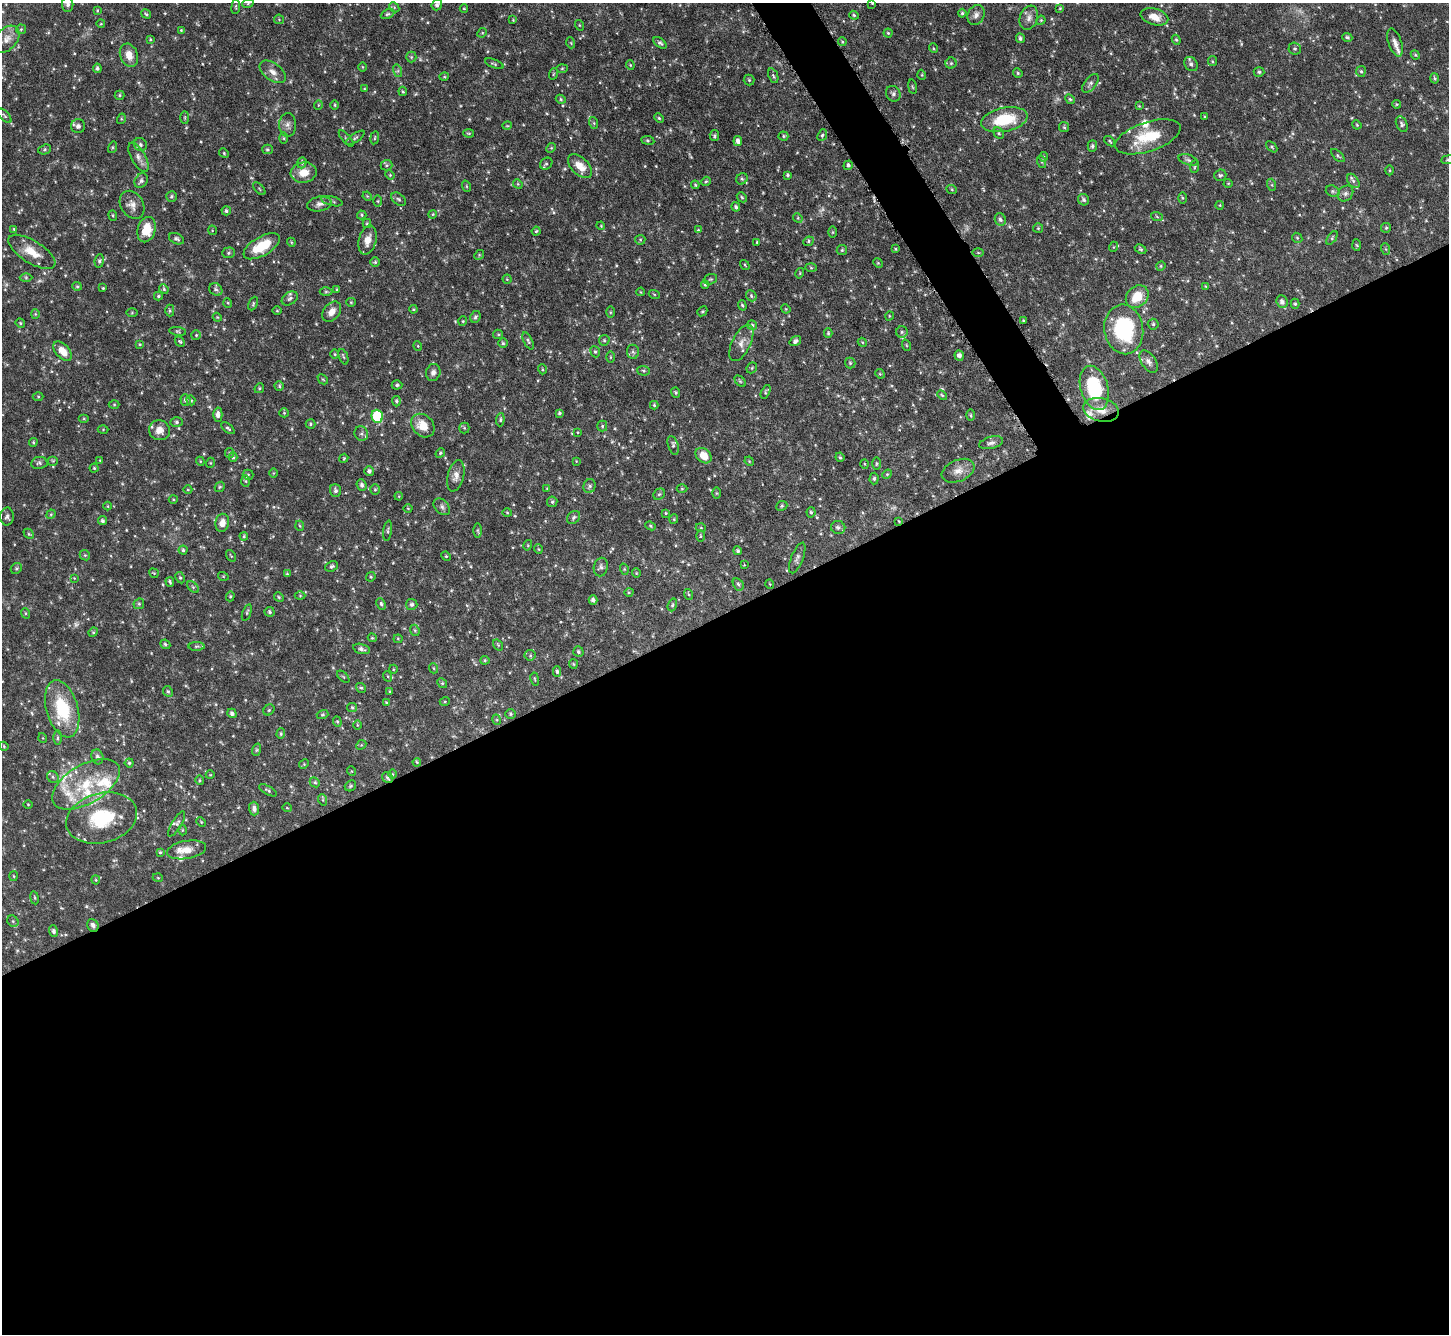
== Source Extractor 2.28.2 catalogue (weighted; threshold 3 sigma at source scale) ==
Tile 15 of 4 x 4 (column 3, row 4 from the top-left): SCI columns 2898-4344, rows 298-1629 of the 5793 x 5782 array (HDU 1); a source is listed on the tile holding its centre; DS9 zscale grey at full resolution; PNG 1451 x 1336 px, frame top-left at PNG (2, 3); each listed source drawn as its Kron ellipse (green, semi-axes under 4 px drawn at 4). Shown black and unused: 56% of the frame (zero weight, under 4 of 8 exposures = <1% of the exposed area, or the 3 px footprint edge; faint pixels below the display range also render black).
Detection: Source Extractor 2.28.2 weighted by HDU 2 'WHT'; one run over the whole footprint, this tile lists its part. Background 0.0966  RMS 0.0043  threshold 0.0174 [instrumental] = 3 sigma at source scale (4.09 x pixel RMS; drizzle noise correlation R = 1.36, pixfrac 0.8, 0.05/0.05 arcsec/px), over >= 5 px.
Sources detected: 487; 6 too faint to see at this stretch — neither listed nor drawn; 19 inside a brighter listed object's ellipse — not listed separately; the other 462 listed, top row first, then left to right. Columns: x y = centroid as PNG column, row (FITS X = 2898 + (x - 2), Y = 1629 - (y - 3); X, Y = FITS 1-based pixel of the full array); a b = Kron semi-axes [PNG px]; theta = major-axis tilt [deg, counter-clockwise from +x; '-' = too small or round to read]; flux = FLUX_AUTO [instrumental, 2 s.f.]
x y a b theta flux
248 3 6 3 20 0.48
872 3 4 3 - 0.38
68 4 8 5 -89 1.4
437 5 5 5 - 1.1
236 7 7 3 83 0.44
394 7 6 4 -46 0.61
464 8 4 3 - 0.28
1060 8 4 3 - 0.32
97 10 4 3 - 0.37
962 13 4 4 - 0.57
146 14 5 3 - 0.47
387 14 7 4 26 0.71
854 15 5 4 - 0.57
976 15 10 8 63 1.9
1154 17 14 8 -15 3.9
1029 18 12 9 70 2
279 19 5 4 - 0.41
513 20 4 3 - 0.32
1041 20 4 3 - 0.38
101 24 4 3 - 0.29
579 25 5 3 - 0.37
21 29 5 5 - 0.55
181 30 3 3 - 0.33
482 33 5 4 - 0.4
888 33 4 4 - 0.51
1347 37 5 4 - 0.68
1020 38 5 4 - 0.95
7 39 15 10 50 3.6
150 39 3 3 - 0.4
1176 40 5 4 - 0.49
842 42 4 4 - 0.4
571 43 5 3 - 0.38
660 43 7 4 -38 0.9
1395 43 15 6 -71 2.1
933 48 5 3 - 0.39
1295 49 6 6 - 0.72
129 55 12 8 -69 3.9
1415 55 4 4 - 0.48
411 57 5 5 - 0.56
1212 61 5 4 - 0.45
951 63 5 5 - 0.63
494 64 10 3 -21 0.57
1191 64 7 6 - 1.3
630 65 4 4 - 0.41
362 67 4 3 - 0.32
97 68 5 4 - 0.91
562 68 6 4 2 0.44
398 71 6 4 -73 0.7
1361 71 5 5 - 0.63
273 72 15 8 -37 2.9
1259 72 5 4 - 0.67
1018 73 5 4 - 0.55
553 74 6 3 71 0.39
922 75 5 3 - 0.35
773 76 8 4 -69 0.73
444 77 5 3 - 0.36
1435 78 5 4 - 0.69
749 80 5 5 - 0.57
1090 83 11 5 51 1.2
912 87 7 3 -80 0.49
364 89 4 3 - 0.33
403 91 5 4 - 0.44
893 94 8 7 - 1.3
119 95 5 4 - 0.55
561 99 5 4 - 0.51
1070 99 5 4 - 0.58
1397 104 4 4 - 0.38
318 105 5 3 - 0.32
335 105 5 3 - 0.43
1139 106 4 4 - 0.33
5 116 9 4 -49 0.72
185 117 6 3 -90 0.42
1205 117 3 3 - 0.35
659 118 5 4 - 0.55
121 119 5 3 - 0.39
1004 120 23 12 11 16
594 123 6 3 -71 0.47
1402 124 8 5 -65 0.95
288 125 12 8 89 1.9
1357 125 5 3 - 0.41
78 126 7 7 - 1.3
507 126 5 3 - 0.31
1064 127 5 5 - 0.59
469 133 5 4 - 0.46
999 133 6 4 -61 0.71
822 135 6 4 67 0.63
714 136 5 4 - 0.66
783 136 5 4 - 0.55
1148 137 34 14 18 14
284 138 6 4 -89 0.49
346 138 10 2 -49 0.48
355 138 11 3 35 0.73
375 138 6 3 81 0.42
648 140 6 3 -9 0.53
738 141 5 4 - 1.4
1110 141 6 3 -40 0.47
140 145 7 6 - 1
1092 146 5 4 - 0.79
112 147 6 4 71 0.45
1272 147 7 3 -43 0.48
551 148 5 4 - 0.43
45 149 6 5 - 0.64
267 149 5 4 - 0.55
224 153 5 4 - 0.48
1338 156 8 4 -44 0.62
138 157 16 7 -61 2.3
1044 157 5 4 - 0.55
1188 160 10 5 -18 1
1448 160 7 3 8 0.46
1042 162 6 4 -71 0.52
302 163 6 4 71 0.6
546 164 7 5 40 0.79
386 165 6 5 - 0.66
848 165 5 4 - 0.8
580 166 14 8 -45 4.9
1195 166 6 4 83 0.52
1390 170 5 3 - 0.39
304 173 13 10 9 5.3
390 175 5 4 - 0.42
788 175 4 3 - 0.65
1220 175 6 6 - 0.68
742 179 6 5 - 0.73
141 181 8 6 54 1.2
706 181 5 4 - 0.51
1353 181 8 5 -54 1.1
1228 183 4 4 - 0.38
518 184 5 4 - 0.42
695 185 4 3 - 0.39
1272 185 6 4 -72 0.52
466 186 6 3 -71 0.43
259 189 8 3 -46 0.49
952 190 5 3 - 0.37
1333 191 7 5 -21 0.75
1345 194 8 7 - 1.4
171 196 5 5 - 0.65
367 196 5 4 - 0.39
742 197 6 4 -46 0.54
1183 198 5 4 - 0.46
399 199 8 5 -39 0.82
1084 200 6 5 - 0.99
332 201 11 4 -14 0.89
378 201 5 3 - 0.39
319 204 12 7 11 1.9
132 205 15 11 -58 2.8
1220 205 4 3 - 0.3
736 207 4 4 - 0.78
226 211 4 4 - 0.71
433 214 4 3 - 0.37
113 215 5 4 - 0.5
362 215 5 4 - 0.52
1157 217 6 4 -21 0.53
798 218 5 4 - 0.48
1000 219 6 5 - 1.1
367 223 4 4 - 0.54
601 226 4 3 - 0.34
1038 228 5 5 - 0.52
1386 228 5 5 - 0.57
14 229 3 3 - 0.39
146 230 13 9 75 7.8
212 230 5 3 - 0.31
698 230 4 4 - 0.4
536 231 4 4 - 0.46
833 232 5 3 - 0.44
1297 238 5 4 - 0.55
1332 238 8 4 55 0.58
176 239 8 5 -23 0.97
368 240 15 8 75 4.2
640 240 5 5 - 0.52
808 241 5 4 - 0.67
291 242 4 3 - 0.39
757 242 3 3 - 0.36
1357 245 6 4 -86 0.41
262 246 20 9 30 11
1113 247 5 3 - 0.35
895 249 3 2 - 0.37
1141 249 6 4 -26 0.57
1386 249 6 3 -70 0.49
842 250 5 5 - 0.57
32 252 27 11 -32 6.7
228 253 6 5 - 0.71
978 253 6 4 -1 0.45
479 255 5 4 - 0.43
99 261 7 4 81 0.8
375 262 5 4 - 0.53
878 263 5 4 - 0.46
745 265 5 3 - 0.36
1161 266 5 4 - 0.48
811 268 6 4 -2 0.5
800 273 5 3 - 0.38
26 277 6 4 -1 0.61
507 279 4 4 - 0.38
710 279 7 5 18 0.66
705 285 4 3 - 0.44
77 286 5 4 - 0.49
1205 286 4 4 - 0.39
103 288 3 3 - 0.43
164 289 5 4 - 0.53
216 289 7 5 -37 0.97
337 290 4 3 - 0.47
326 291 6 4 1 0.54
641 292 4 2 - 0.3
654 294 5 3 - 0.38
158 296 4 4 - 0.54
751 296 6 5 - 0.69
1137 297 13 10 45 8.1
290 298 9 6 33 1.1
351 302 4 4 - 0.41
1282 302 6 5 - 1.5
228 303 5 3 - 0.38
253 304 7 4 65 0.55
1295 304 5 4 - 0.55
742 305 5 4 - 0.58
413 309 4 3 - 0.43
786 309 5 4 - 0.34
170 310 6 4 -90 0.61
277 311 5 3 - 0.35
702 311 5 4 - 0.56
332 312 11 8 51 2.8
610 312 5 3 - 0.42
132 313 6 4 1 0.48
35 314 4 4 - 0.39
889 316 5 3 - 0.3
217 317 4 3 - 0.33
475 317 6 5 - 0.74
463 321 5 4 - 0.44
1023 321 3 3 - 0.37
20 323 5 4 - 0.44
1153 324 5 5 - 0.69
752 325 5 5 - 0.66
1124 329 25 19 -81 34
178 331 8 3 -7 0.58
902 332 5 5 - 0.89
828 333 5 3 - 0.51
498 334 5 4 - 0.55
196 335 5 5 - 0.49
604 340 5 5 - 0.6
180 341 6 4 -48 0.55
528 341 9 4 -64 0.68
795 341 6 4 33 1.2
862 342 5 3 - 0.37
503 343 4 4 - 0.6
741 343 20 9 64 3.3
140 344 4 3 - 0.36
906 345 6 3 -71 0.4
418 346 5 3 - 0.36
63 351 11 7 -47 4.6
595 352 6 4 -67 0.61
633 352 7 6 - 0.87
335 354 5 3 - 0.38
959 355 5 4 - 1.4
343 357 8 2 -69 0.48
610 357 6 4 90 0.45
1149 362 12 7 -57 1.7
850 363 5 5 - 0.61
752 368 6 4 47 0.5
542 369 5 3 - 0.37
643 371 6 4 -3 0.63
433 372 8 7 - 1.7
880 374 5 4 - 0.42
323 379 6 3 -44 0.42
740 381 7 4 -45 0.55
397 385 5 4 - 0.64
279 386 5 4 - 0.61
259 388 5 4 - 0.54
1094 388 23 13 -74 27
676 392 5 4 - 0.55
766 392 7 4 64 0.58
942 395 6 3 -44 0.47
38 397 5 3 - 0.37
185 400 6 5 - 1.1
191 400 5 4 - 0.55
396 401 5 4 - 0.66
114 405 5 3 - 0.39
654 405 4 4 - 0.5
1101 410 18 11 -13 5.3
284 413 5 4 - 0.41
559 413 4 3 - 0.64
218 415 7 4 -88 1.7
971 415 6 4 -89 0.44
377 416 6 5 - 22
84 419 5 3 - 0.42
500 420 6 4 86 0.64
177 422 6 5 - 0.74
310 424 5 4 - 0.54
423 426 13 10 -45 6.6
602 426 5 5 - 0.59
228 428 8 3 -39 0.65
464 428 5 5 - 0.54
103 429 5 3 - 0.3
159 430 10 10 - 3.7
578 432 3 2 - 0.29
361 434 7 6 - 1.2
33 442 4 4 - 0.44
991 443 12 6 15 1.4
673 445 10 5 -72 0.79
230 453 5 4 - 0.5
440 453 5 4 - 0.5
704 456 9 6 -40 5
233 457 5 4 - 0.58
840 457 5 4 - 0.55
344 458 4 3 - 0.38
100 460 4 3 - 0.32
53 461 5 5 - 0.53
200 461 4 3 - 0.35
576 461 3 3 - 0.3
749 461 5 4 - 0.43
39 463 8 6 7 0.89
210 463 5 3 - 0.35
876 463 6 3 90 0.49
864 464 4 3 - 0.34
94 468 4 4 - 0.51
369 471 5 4 - 1
958 471 17 10 22 3.3
273 473 4 3 - 0.33
887 474 5 4 - 0.43
248 475 5 5 - 0.51
456 476 16 8 76 2.6
874 478 6 4 87 0.68
246 481 6 4 -88 0.57
362 485 6 5 - 1.1
589 486 7 6 - 1
220 487 5 4 - 0.51
547 488 4 3 - 0.36
682 489 5 3 - 0.39
188 490 4 3 - 0.3
375 490 5 4 - 0.51
335 491 6 5 - 1.1
716 493 6 4 -89 0.44
659 494 6 5 - 0.59
399 496 4 3 - 0.35
173 499 4 4 - 0.38
552 502 5 5 - 0.71
108 506 4 3 - 0.3
782 506 6 4 22 0.59
442 507 9 6 -47 1.3
408 508 4 3 - 0.33
811 512 5 4 - 0.66
507 513 5 3 - 0.35
666 513 4 4 - 0.41
51 514 5 4 - 0.43
7 517 9 6 89 1.1
573 517 7 5 46 0.91
674 519 5 4 - 0.46
102 521 5 4 - 0.87
899 521 4 3 - 0.34
222 523 9 7 80 3
300 526 5 3 - 0.38
650 526 5 4 - 0.52
838 527 7 6 - 1
701 528 5 3 - 0.35
477 530 7 4 89 0.53
388 531 10 3 81 0.67
29 534 6 4 -43 0.55
244 536 4 4 - 0.43
700 536 5 3 - 0.43
528 545 5 3 - 0.35
538 549 5 3 - 0.39
183 550 4 4 - 0.68
738 551 4 4 - 0.76
85 555 5 4 - 0.55
231 556 6 3 -54 0.41
446 556 5 4 - 0.43
797 558 16 6 68 1.5
744 565 4 4 - 0.3
331 566 7 5 21 0.88
601 567 9 7 78 1.2
16 568 6 5 - 0.59
624 569 5 3 - 0.46
154 573 5 3 - 0.36
636 573 4 4 - 0.39
287 574 4 4 - 0.48
223 576 5 3 - 0.32
371 577 5 4 - 0.5
74 578 4 4 - 0.33
180 578 6 4 -62 0.64
170 582 5 3 - 0.56
738 584 6 5 - 0.71
770 584 5 3 - 0.3
193 587 7 4 -45 0.57
629 592 5 3 - 0.4
688 594 5 3 - 0.47
230 596 5 4 - 0.49
300 596 5 3 - 0.34
279 597 5 4 - 0.5
593 600 4 4 - 1.1
139 604 6 5 - 0.59
381 604 6 4 -63 0.81
412 604 6 5 - 0.91
672 605 6 4 72 0.65
247 612 9 3 71 0.62
269 612 5 5 - 0.71
25 613 5 3 - 0.38
415 630 6 4 -68 0.6
93 632 5 4 - 0.5
372 638 4 4 - 0.42
398 639 4 4 - 0.38
165 644 5 4 - 0.75
498 645 6 4 -55 0.46
197 646 8 4 1 0.58
361 649 9 5 -13 1.1
578 652 5 5 - 0.81
530 655 5 5 - 0.65
485 660 4 4 - 0.45
573 664 5 4 - 0.45
433 668 5 3 - 0.32
393 669 4 3 - 0.31
557 672 5 4 - 0.72
387 676 5 3 - 0.36
343 677 7 3 -45 0.39
535 679 7 3 -81 0.42
442 683 5 4 - 0.6
361 688 5 4 - 0.58
168 691 5 4 - 0.62
390 691 4 3 - 0.39
445 701 5 3 - 0.38
386 702 4 3 - 0.42
352 707 5 4 - 0.5
62 709 29 16 -74 20
269 710 6 5 - 0.62
232 713 5 4 - 1.1
511 714 5 5 - 0.55
322 715 6 4 18 0.49
497 720 5 3 - 0.42
337 722 5 4 - 0.46
357 725 5 3 - 0.35
281 734 5 4 - 0.52
43 738 5 3 - 0.31
57 738 7 3 89 0.55
361 745 5 4 - 0.47
4 746 5 4 - 0.44
256 750 6 4 71 0.56
97 757 7 6 - 1.4
417 762 4 3 - 0.41
129 763 4 4 - 0.53
304 764 5 4 - 0.43
351 771 5 3 - 0.32
392 774 5 3 - 0.36
210 775 4 3 - 0.29
53 777 6 5 - 0.74
388 777 6 5 - 0.83
199 780 5 3 - 0.43
315 782 5 4 - 0.6
86 784 37 19 30 21
350 786 6 5 - 0.62
268 790 10 3 -29 0.6
323 800 6 4 -72 0.45
28 804 4 3 - 0.31
287 808 5 3 - 0.3
254 809 7 5 -87 1.6
102 818 36 25 15 24
201 822 5 3 - 0.37
177 824 14 4 59 1.1
182 830 5 3 - 0.39
187 850 20 9 10 4.6
160 852 3 3 - 0.44
14 876 5 3 - 0.37
158 878 5 3 - 0.34
96 880 4 4 - 0.4
34 898 7 3 -81 0.45
13 921 6 5 - 0.66
93 925 7 5 -63 1.5
53 931 6 4 -69 0.99
Overlapping masked pixels (flux is a lower limit): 3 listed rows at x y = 899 521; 388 777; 93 925
Isophote crosses this tile's border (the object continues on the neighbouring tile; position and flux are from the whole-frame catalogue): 3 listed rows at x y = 872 3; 68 4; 1448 160
Unlisted compact peaks at least as high as the median listed source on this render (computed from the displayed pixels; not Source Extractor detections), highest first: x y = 86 906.